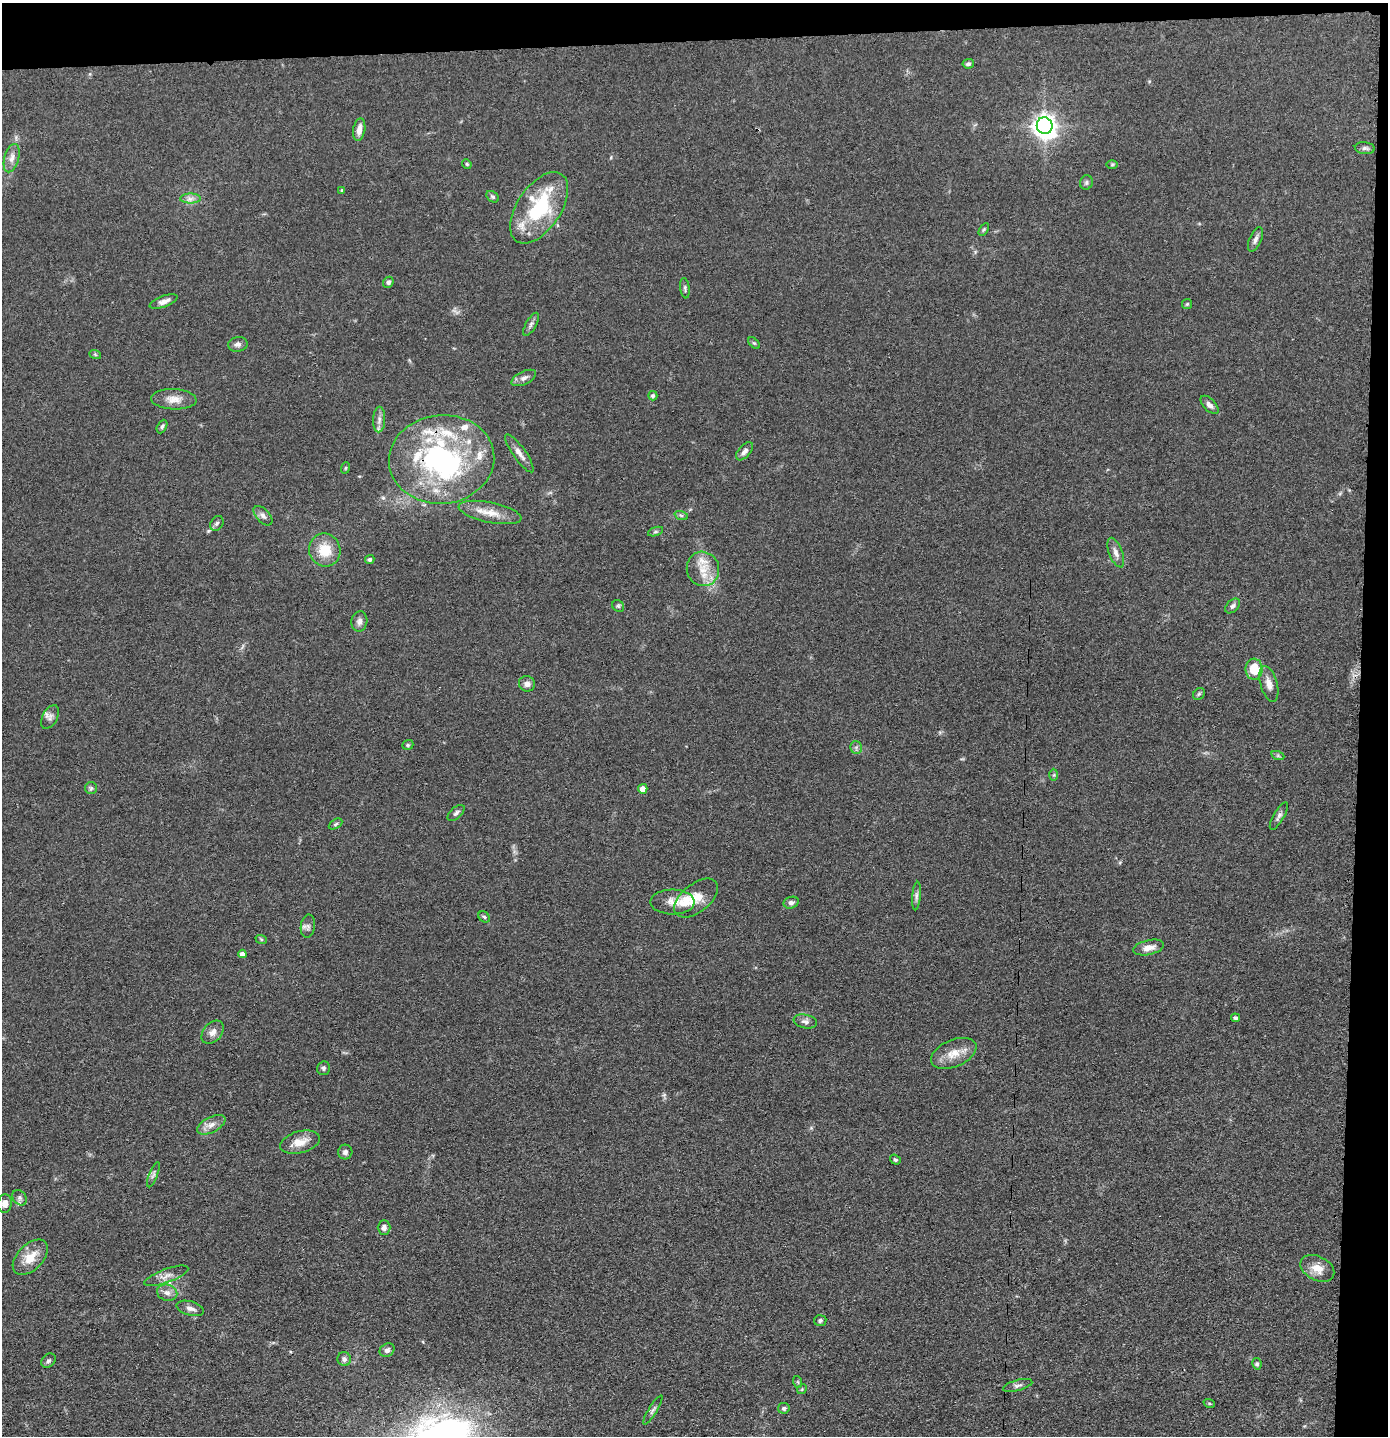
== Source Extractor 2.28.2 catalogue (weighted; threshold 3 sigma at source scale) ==
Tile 3 of 3 x 3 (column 3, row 1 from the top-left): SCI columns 2842-4227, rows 2880-4313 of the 4299 x 4322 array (HDU 1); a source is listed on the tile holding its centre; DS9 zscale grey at full resolution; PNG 1390 x 1438 px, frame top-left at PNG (2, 3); each listed source drawn as its Kron ellipse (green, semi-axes under 4 px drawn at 4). Shown black and unused: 5% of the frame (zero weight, under 3 of 4 exposures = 2% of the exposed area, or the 3 px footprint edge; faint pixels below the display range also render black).
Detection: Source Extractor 2.28.2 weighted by HDU 2 'WHT'; one run over the whole footprint, this tile lists its part. Background 0.0726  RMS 0.0063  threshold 0.0285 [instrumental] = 3 sigma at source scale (4.5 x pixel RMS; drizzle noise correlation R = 1.50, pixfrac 1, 0.05/0.05 arcsec/px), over >= 5 px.
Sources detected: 106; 1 too faint to see at this stretch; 1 inside a brighter object's white glare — neither listed nor drawn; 8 inside a brighter listed object's ellipse — not listed separately; the other 96 listed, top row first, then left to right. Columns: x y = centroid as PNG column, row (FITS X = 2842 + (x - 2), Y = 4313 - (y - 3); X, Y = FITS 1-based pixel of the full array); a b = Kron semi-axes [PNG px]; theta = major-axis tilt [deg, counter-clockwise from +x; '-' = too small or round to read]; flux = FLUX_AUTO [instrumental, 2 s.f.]
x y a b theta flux
968 64 6 4 8 1.3
1045 126 8 8 - 480
359 129 11 6 81 4.5
1365 148 10 6 -6 1.8
12 158 14 7 74 4
467 164 5 4 - 0.79
1112 164 6 4 1 0.81
1086 182 7 6 - 1.4
342 190 4 4 - 0.71
493 197 7 5 -39 1.2
190 199 10 5 0 2.6
539 208 40 22 56 49
984 229 7 4 59 0.98
1255 239 13 6 66 2.5
388 282 6 5 - 1.9
685 288 10 4 -83 1.4
164 302 14 5 20 3.4
1187 304 5 5 - 0.82
531 324 13 5 61 2.2
754 343 7 4 -43 0.84
238 344 10 7 9 2.3
95 354 6 4 -20 0.87
524 378 13 6 26 2.9
653 396 4 4 - 1.2
174 399 23 10 -3 6.7
1210 405 11 6 -45 2.7
379 419 13 6 88 3
162 427 7 4 63 1.2
745 451 11 6 50 2.7
519 453 23 6 -55 4.8
442 459 53 44 6 120
345 468 6 3 71 0.69
490 512 32 10 -11 10
681 515 7 4 -19 1.1
263 516 12 6 -47 2.6
217 523 8 6 56 1.7
655 532 8 3 19 1
325 550 16 15 - 15
1116 553 16 6 -69 3.5
370 560 5 4 - 1.3
703 569 17 16 - 11
618 606 6 5 - 1.1
1233 606 9 6 44 1.7
359 621 10 8 79 2.8
1254 669 10 8 88 14
527 684 8 7 - 2.9
1269 684 18 8 -74 5.2
1199 694 6 5 - 1
50 717 13 7 61 3
408 745 6 4 21 0.93
856 748 6 6 - 1.5
1278 756 7 4 -19 1.1
1054 775 6 4 88 0.91
91 788 6 6 - 1.2
643 789 5 4 - 5.5
456 813 10 5 42 1.8
1279 816 15 5 60 2.2
336 824 7 4 29 1
916 896 14 4 85 2
696 898 25 14 38 11
672 902 22 12 0 7
791 903 8 5 16 2
484 917 6 5 - 1.1
308 926 12 7 82 2.3
261 939 6 3 -19 0.73
1149 947 16 7 12 5.3
242 954 4 4 - 3.3
1235 1018 4 4 - 1.4
805 1021 12 7 -11 2.4
213 1032 13 9 48 4
954 1053 24 13 23 9.8
324 1068 7 6 - 1.3
211 1125 15 7 27 4.6
300 1142 20 11 15 8.2
345 1152 7 7 - 2.1
895 1160 6 4 -36 0.97
153 1175 13 3 68 1.6
19 1198 8 6 -54 2
5 1203 9 7 84 4.2
384 1228 7 6 - 2.3
30 1257 21 13 45 11
1317 1268 18 12 -27 8
166 1276 23 6 20 4.6
167 1293 10 8 -15 3.3
190 1308 14 7 -16 3.4
820 1320 6 5 - 1.4
387 1350 8 6 35 2.2
344 1359 7 6 - 2.1
48 1361 8 6 43 1.6
1257 1364 5 4 - 1.1
798 1382 6 4 -71 0.77
1018 1385 15 5 16 2.3
802 1389 5 4 - 0.69
1209 1403 6 3 -19 0.73
784 1408 6 5 - 1.4
653 1410 17 3 58 1.7
Overlapping masked pixels (flux is a lower limit): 1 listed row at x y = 442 459